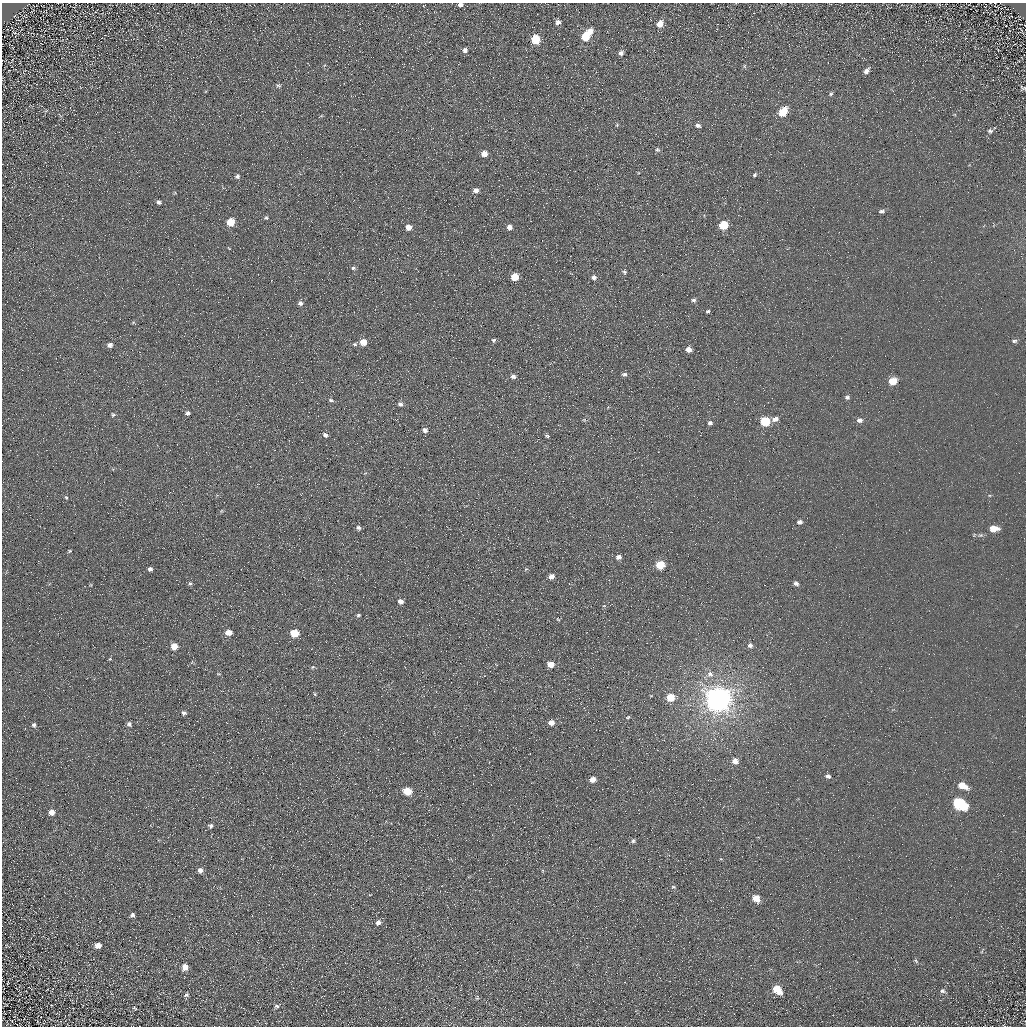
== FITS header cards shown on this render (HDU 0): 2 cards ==
NAXIS1  =                 1024 / Required FITS header
NAXIS2  =                 1024 / Required FITS header

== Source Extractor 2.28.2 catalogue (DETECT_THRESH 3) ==
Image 1024 x 1024 px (HDU 0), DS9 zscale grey, 1 PNG px = 1 image px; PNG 1028 x 1028 px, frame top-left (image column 1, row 1024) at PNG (2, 3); no overlay
Background 5.26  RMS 7.8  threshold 23.4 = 3 sigma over >= 5 px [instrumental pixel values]
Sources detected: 120; all 120 listed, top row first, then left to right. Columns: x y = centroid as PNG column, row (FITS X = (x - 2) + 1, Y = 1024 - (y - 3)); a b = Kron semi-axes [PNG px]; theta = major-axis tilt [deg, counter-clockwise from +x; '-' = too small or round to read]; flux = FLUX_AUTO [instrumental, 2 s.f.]
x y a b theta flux
460 5 5 4 - 2200
407 11 2 2 - 620
558 22 5 5 - 1900
660 24 7 6 - 5200
590 32 7 6 - 3600
586 36 7 6 - 15000
536 39 6 6 - 19000
465 50 6 5 - 1800
621 53 5 5 - 1900
744 66 6 4 -90 660
866 71 7 5 52 2200
278 85 7 5 2 950
1023 88 7 4 -28 800
831 94 5 4 - 770
783 112 7 5 51 16000
617 125 5 4 - 570
698 125 7 5 -20 1500
990 131 7 6 - 1100
657 150 6 5 - 1000
484 154 5 5 - 4800
755 175 6 4 51 910
237 176 5 5 - 1200
223 188 4 3 - 520
476 190 5 5 - 2700
159 202 5 4 - 1100
882 211 6 4 18 1200
266 218 6 5 - 800
230 222 6 5 - 11000
723 225 6 5 - 17000
408 227 5 5 - 4200
509 227 5 5 - 2800
353 268 6 4 0 980
624 272 7 4 -67 1000
514 277 5 5 - 11000
594 277 6 6 - 1800
693 300 6 5 - 1100
300 303 6 6 - 1600
708 311 4 4 - 810
494 340 6 5 - 860
1014 341 7 4 -3 1000
363 342 5 5 - 7000
355 344 6 4 11 930
110 345 6 5 - 2100
688 349 5 5 - 3600
624 374 7 5 13 1300
513 376 6 5 - 1800
893 381 6 5 - 10000
333 391 2 2 - 270
847 397 6 5 - 1200
331 400 6 4 -20 1100
400 404 6 6 - 1600
187 413 5 4 - 1300
113 415 6 5 - 830
775 419 6 5 - 3000
396 420 3 2 - 340
584 420 6 4 18 700
860 420 7 5 0 2200
765 421 6 5 - 21000
710 423 6 5 - 1300
425 430 7 5 -31 1600
325 435 6 5 - 1600
547 436 5 3 - 760
66 497 5 5 - 640
799 522 6 5 - 1500
358 528 6 5 - 1300
993 529 8 5 0 6300
70 551 5 4 - 580
619 557 6 5 - 2100
660 565 6 5 - 18000
150 569 5 4 - 1700
526 569 5 4 - 610
551 576 6 5 - 2700
190 583 6 5 - 950
796 583 6 5 - 1600
400 601 5 5 - 2200
604 606 5 3 - 470
358 615 5 4 - 850
558 619 6 3 -37 470
229 633 6 5 - 5400
294 633 6 5 - 15000
750 645 6 6 - 1700
174 646 5 5 - 7300
110 659 5 3 - 460
550 664 6 5 - 5500
313 667 5 4 - 630
219 674 5 3 - 450
710 674 9 8 - 3200
315 694 5 3 - 530
670 697 6 6 - 12000
718 699 8 8 - 860000
184 713 5 5 - 1400
628 717 6 4 21 740
551 723 6 5 - 3800
129 724 5 4 - 1200
34 725 6 5 - 1200
735 761 6 6 - 3900
828 776 6 5 - 1400
593 779 5 4 - 4500
962 785 9 6 -23 6800
407 791 6 5 - 13000
959 804 10 6 -27 58000
51 812 6 6 - 3300
210 826 5 5 - 1300
633 841 6 5 - 1100
200 870 6 5 - 2300
673 887 5 4 - 730
756 898 6 5 - 6900
132 915 5 4 - 1200
378 923 6 5 - 2300
98 945 5 5 - 3200
916 961 8 4 -54 720
185 967 6 5 - 3900
777 989 8 5 -48 12000
943 991 7 6 - 1300
186 995 6 5 - 1100
477 998 7 4 66 720
36 1004 2 2 - 210
277 1006 6 5 - 970
135 1008 6 4 -41 580
2 1020 2 2 - 900
At the frame edge (FLAGS 8, measured only in part): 3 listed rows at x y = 460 5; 1023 88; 2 1020